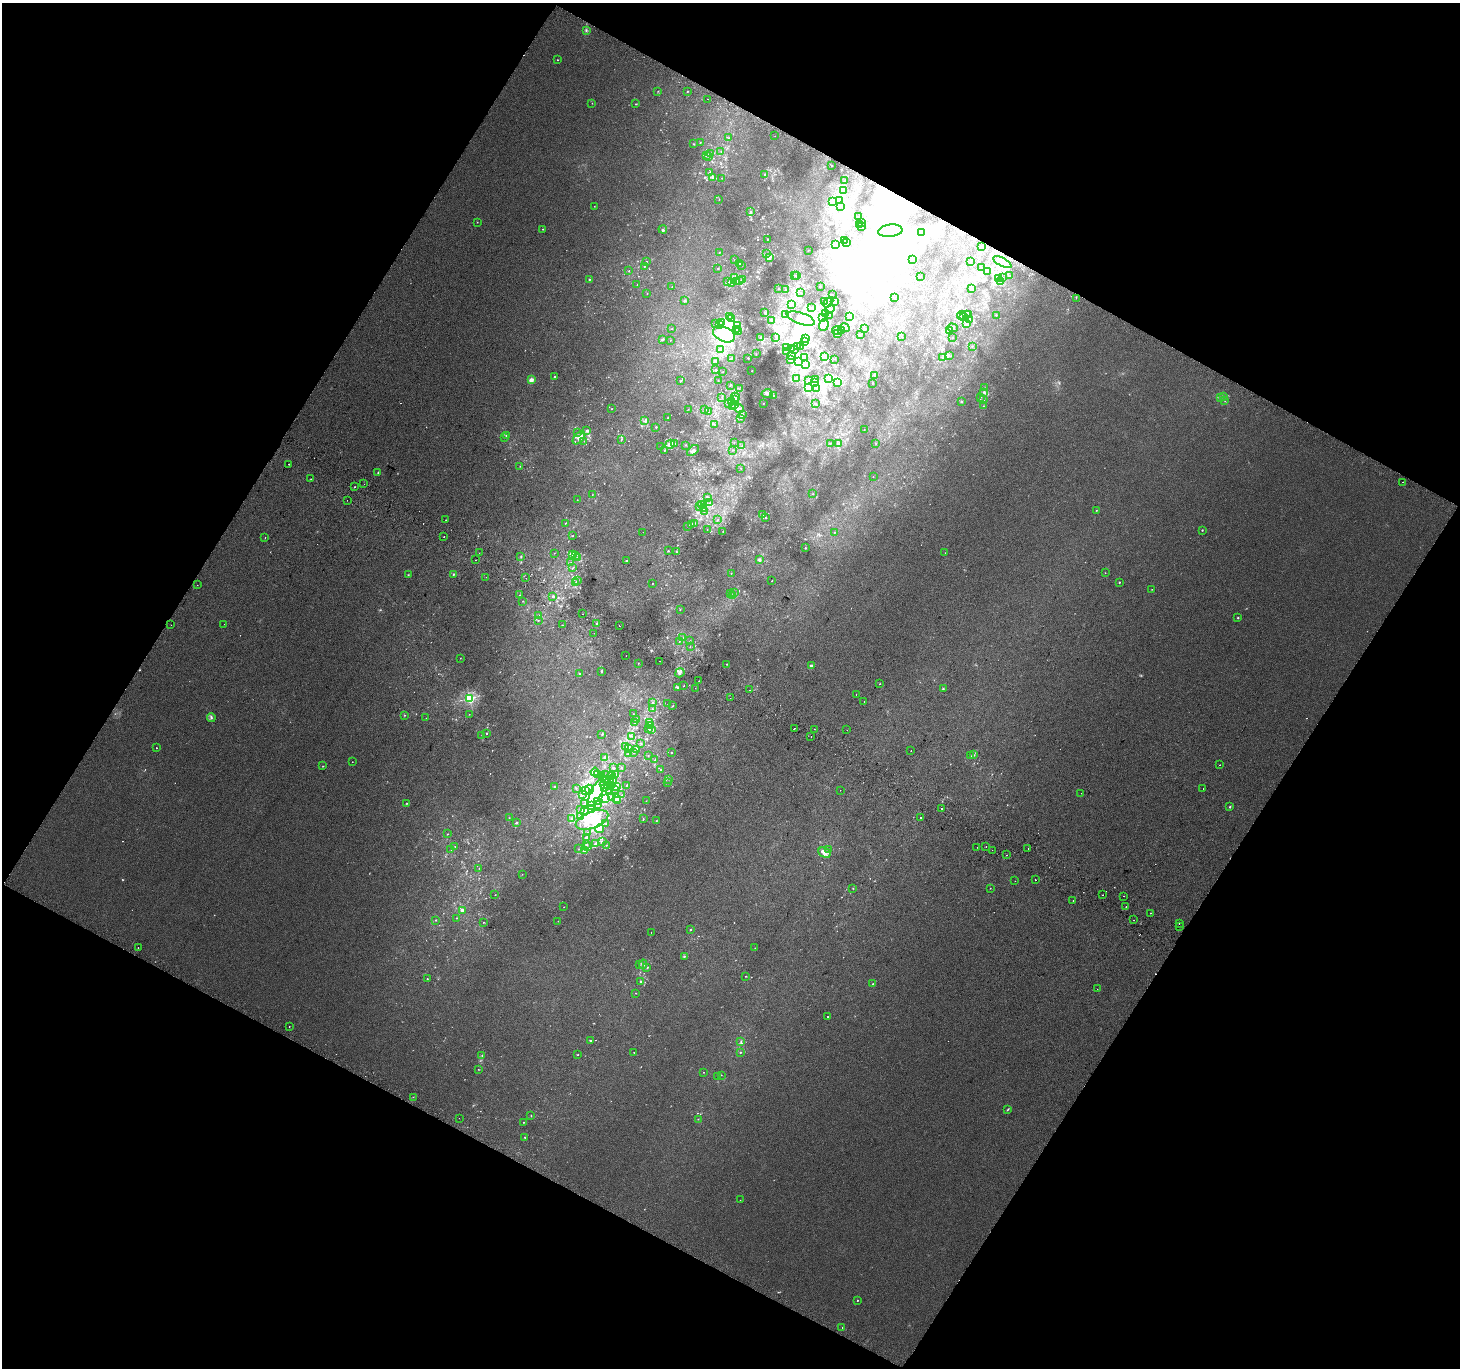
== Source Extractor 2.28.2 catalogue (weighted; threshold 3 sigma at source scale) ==
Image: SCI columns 32-5862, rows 301-5761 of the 5888 x 5996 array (HDU 1 of 3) = the unmasked area's bounding box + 8 px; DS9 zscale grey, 4 x 4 block average (1 PNG px = mean of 4 x 4 image px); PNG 1462 x 1370 px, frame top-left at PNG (2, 3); each listed source drawn as its Kron ellipse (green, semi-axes under 4 px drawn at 4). Shown black and unused: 47% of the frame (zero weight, under 2 of 3 exposures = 2% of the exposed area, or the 3 px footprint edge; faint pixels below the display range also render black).
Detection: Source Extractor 2.28.2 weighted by HDU 2 'WHT'. Background 0.00704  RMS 0.007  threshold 0.0315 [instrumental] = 3 sigma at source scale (4.5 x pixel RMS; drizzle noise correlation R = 1.50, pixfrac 1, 0.0396/0.0396 arcsec/px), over >= 5 px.
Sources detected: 1042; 23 too faint to see at this stretch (4 x 4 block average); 135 inside a brighter object's white glare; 17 cosmic-ray / hot-pixel residue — neither listed nor drawn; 37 coinciding with a brighter row at this scale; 68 inside a brighter listed object's ellipse — not listed separately; of the other 762, all 500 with FLUX_AUTO >= 1.26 (the completeness limit of this list) listed and drawn (262 fainter detections not listed), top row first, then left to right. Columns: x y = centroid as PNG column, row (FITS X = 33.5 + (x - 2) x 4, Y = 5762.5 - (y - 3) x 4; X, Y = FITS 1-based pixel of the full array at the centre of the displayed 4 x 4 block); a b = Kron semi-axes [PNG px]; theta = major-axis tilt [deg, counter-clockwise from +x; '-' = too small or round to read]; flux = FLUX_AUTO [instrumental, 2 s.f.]
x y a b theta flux
586 30 3 2 - 3.4
557 60 2 2 - 2.1
658 91 2 2 - 2.4
687 91 2 2 - 3.2
707 99 2 2 - 7.8
592 103 2 2 - 1.3
636 104 2 2 - 2.3
775 136 2 2 - 2.4
729 138 2 2 - 1.6
700 142 2 2 - 1.3
694 144 2 2 - 2.2
721 151 2 2 - 1.6
710 154 2 2 - 1.3
706 156 2 2 - 1.8
709 156 2 2 - 3.6
832 165 2 2 - 2.7
709 173 2 2 - 1.8
764 174 2 2 - 2.6
713 177 3 3 - 9.4
722 178 2 2 - 1.5
844 180 2 2 - 1.8
844 190 2 2 - 1.8
719 200 2 2 - 1.4
840 201 2 2 - 1.9
832 202 2 2 - 1.6
594 206 2 2 - 1.3
841 207 2 2 - 1.5
751 211 3 2 - 3.8
858 216 2 2 - 1.5
477 222 2 2 - 2.1
861 222 2 2 - 4.1
859 224 2 2 - 2
861 227 2 2 - 2.8
543 229 2 2 - 2.4
663 229 4 2 - 4.8
890 231 12 6 6 61
922 232 2 2 - 3.3
767 239 2 2 - 2.6
844 241 2 2 - 3.4
847 242 2 2 - 2.1
835 244 2 2 - 1.5
981 246 2 2 - 2.1
808 250 2 2 - 1.3
719 252 2 2 - 2.5
767 254 2 2 - 3.1
769 257 2 2 - 2.9
734 260 2 2 - 1.7
913 260 3 2 - 2.1
647 261 2 2 - 1.4
971 261 2 2 - 1.6
1002 262 10 4 -27 31
739 264 3 2 - 5.7
741 265 2 2 - 1.7
644 266 2 2 - 2.9
981 267 2 2 - 1.5
718 268 2 2 - 2.1
629 271 2 2 - 1.3
988 271 2 2 - 2.7
795 275 2 2 - 1.4
797 276 2 2 - 2.8
920 276 2 2 - 1.4
1010 276 2 2 - 3.3
735 277 2 2 - 3.4
1002 278 2 2 - 2.6
589 279 2 2 - 4.3
999 279 3 2 - 4.5
742 280 2 2 - 2.6
737 281 2 2 - 3.6
740 281 2 2 - 2.8
728 282 2 2 - 1.3
731 282 4 2 - 6.5
1001 282 3 2 - 2.4
637 285 2 2 - 1.8
820 286 2 2 - 3.1
672 287 2 2 - 1.7
778 289 2 2 - 1.7
971 289 2 2 - 1.5
786 290 2 2 - 2.2
647 293 2 2 - 1.4
801 293 2 2 - 1.3
832 295 2 2 - 1.5
894 298 2 2 - 2.4
1076 298 2 2 - 1.6
685 301 2 2 - 5.3
824 301 2 2 - 1.8
828 302 6 3 48 13
834 302 2 2 - 1.9
792 304 2 2 - 2.5
812 308 2 2 - 1.9
830 309 5 2 - 7.3
765 313 3 2 - 3.2
825 314 3 2 - 4.8
786 315 2 2 - 1.7
829 315 4 2 - 3.6
961 315 4 3 - 8.6
966 315 2 2 - 3
969 315 2 2 - 2.4
996 315 2 2 - 2.1
729 316 3 2 - 4.2
850 316 2 2 - 2.1
822 317 3 3 - 6.9
964 317 3 2 - 5.4
731 318 2 2 - 3.8
801 318 15 5 -18 47
970 319 2 2 - 1.5
772 320 2 2 - 7.7
722 323 2 2 - 2.3
966 323 4 2 - 7.5
716 324 2 2 - 2.7
719 324 2 2 - 3.1
824 325 6 5 - 22
738 326 2 2 - 4.6
845 328 5 2 - 6.9
952 328 5 3 - 7.7
672 329 2 2 - 1.3
865 329 2 2 - 2.9
736 330 3 2 - 4.6
837 330 5 2 - 6.8
949 330 2 2 - 5.7
738 331 3 2 - 3.1
842 331 3 2 - 4.8
724 334 11 7 -24 200
837 334 3 2 - 6
860 334 2 2 - 1.9
902 336 2 2 - 1.6
761 337 3 2 - 4.3
776 337 2 2 - 2.8
952 338 2 2 - 1.7
806 339 3 2 - 5.3
662 340 3 2 - 3.7
670 340 2 2 - 1.7
804 341 2 2 - 2.8
972 346 2 2 - 1.9
787 347 3 2 - 1.8
798 347 3 2 - 5.6
801 347 2 2 - 2.2
792 348 2 2 - 2.8
721 350 2 2 - 1.5
794 350 3 2 - 4.9
786 351 2 2 - 2.9
756 354 2 2 - 1.5
791 355 2 2 - 1.5
824 356 3 2 - 4.6
949 356 2 2 - 2.3
942 357 2 2 - 1.3
748 358 2 2 - 2.1
805 358 3 3 - 6.2
731 359 3 2 - 3
835 359 2 2 - 1.3
791 360 2 2 - 2.6
715 361 2 2 - 2.7
799 361 4 3 - 13
805 364 2 2 - 1.8
716 370 2 2 - 2.6
752 371 2 2 - 2
723 372 2 2 - 1.3
875 375 2 2 - 4.8
554 377 2 2 - 5.3
796 378 3 3 - 7.8
829 379 2 2 - 1.8
531 380 2 2 - 72
718 380 2 2 - 1.3
815 380 2 2 - 4.1
681 381 2 2 - 1.4
809 381 3 2 - 4.2
815 382 3 2 - 4.1
837 383 2 2 - 1.8
872 383 2 2 - 1.3
730 385 2 2 - 2.9
808 388 3 2 - 5.4
817 388 3 2 - 4.4
984 388 2 2 - 1.6
739 389 2 2 - 1.3
984 392 3 2 - 5.4
767 394 5 4 - 14
773 396 2 2 - 2
1224 396 2 2 - 4.2
722 397 2 2 - 1.4
735 397 4 2 - 7.1
981 397 2 2 - 1.9
1221 397 2 2 - 2.7
734 400 2 2 - 3
983 400 3 2 - 2.7
1225 400 2 2 - 1.8
731 401 3 3 - 7.7
962 402 2 2 - 2.9
728 403 2 2 - 1.8
763 403 2 2 - 1.6
815 404 2 2 - 2.2
734 405 3 2 - 5.1
983 406 2 2 - 1.7
733 407 2 2 - 2.3
611 409 2 2 - 1.8
688 409 2 2 - 1.3
739 409 5 2 - 9.9
704 410 4 2 - 4.1
708 412 2 2 - 1.5
742 415 4 2 - 4.5
667 418 2 2 - 1.5
741 418 2 2 - 3
645 421 3 2 - 5.6
714 424 2 2 - 2.3
656 427 2 2 - 2.4
864 430 2 2 - 1.4
587 431 3 3 - 7.2
577 433 2 2 - 1.9
506 435 4 2 - 5.4
505 437 2 2 - 1.4
579 438 8 5 49 27
621 439 2 2 - 2.2
584 441 2 2 - 1.3
734 442 2 2 - 1.7
830 443 2 2 - 1.7
839 443 2 2 - 1.5
670 444 5 2 - 17
674 444 3 2 - 4.9
876 444 2 2 - 1.4
686 445 2 2 - 1.5
742 446 2 2 - 2.3
661 447 2 2 - 1.4
664 450 2 2 - 3.8
733 450 2 2 - 1.3
693 451 7 3 40 11
289 464 2 2 - 6.3
520 466 2 2 - 1.6
741 468 2 2 - 1.6
378 473 2 2 - 3.8
873 477 2 2 - 1.6
311 479 2 2 - 1.5
1403 482 2 2 - 4
364 484 2 2 - 3
354 487 2 2 - 2.5
813 494 2 2 - 2
592 495 2 2 - 1.7
707 497 2 2 - 3.7
347 500 2 2 - 1.6
577 500 2 2 - 1.4
710 503 2 2 - 1.9
702 505 3 2 - 6.2
700 506 3 3 - 8
703 509 2 2 - 1.4
1096 510 2 2 - 1.8
704 511 2 2 - 2
763 514 2 2 - 1.6
766 518 2 2 - 2
446 520 2 2 - 1.4
717 520 2 2 - 2.1
565 523 2 2 - 2.5
694 523 2 2 - 3.9
691 524 2 2 - 3.8
688 526 2 2 - 1.3
707 529 2 2 - 1.8
1202 530 2 2 - 3
723 531 2 2 - 2.1
643 532 2 2 - 2.7
834 532 2 2 - 1.7
444 536 2 2 - 1.3
573 536 2 2 - 2.8
265 538 2 2 - 1.5
805 548 2 2 - 2.6
668 551 2 2 - 3.2
676 552 2 2 - 1.3
479 553 2 2 - 1.8
554 553 2 2 - 1.4
945 553 2 2 - 1.7
573 555 3 2 - 7.2
576 555 2 2 - 3.1
521 556 2 2 - 2.7
578 558 2 2 - 4.2
476 560 2 2 - 6.1
759 560 4 2 - 11
626 561 2 2 - 3.8
570 563 2 2 - 3.5
572 568 2 2 - 2
731 573 2 2 - 1.3
1105 573 2 2 - 1.6
453 574 2 2 - 3.4
408 575 2 2 - 2.6
486 577 2 2 - 2.9
526 578 2 2 - 1.9
578 580 2 2 - 2.3
772 581 2 2 - 1.4
576 582 2 2 - 2.6
1119 582 2 2 - 3.7
652 584 2 2 - 1.8
197 585 2 2 - 3.6
1152 589 2 2 - 1.5
735 593 2 2 - 2.6
730 594 2 2 - 1.3
520 595 2 2 - 2.7
733 595 2 2 - 3.6
553 596 2 2 - 8.4
523 601 2 2 - 1.3
680 609 2 2 - 1.8
582 614 2 2 - 11
539 615 3 2 - 3.8
1238 618 2 2 - 2.8
538 620 2 2 - 2.2
224 624 2 2 - 2.1
597 624 3 2 - 4.5
171 625 2 2 - 4.1
562 625 2 2 - 1.8
619 626 2 2 - 7.8
594 633 2 2 - 2.4
683 637 2 2 - 1.6
679 641 2 2 - 1.7
690 641 2 2 - 1.4
690 647 2 2 - 7.5
626 656 2 2 - 2
460 658 2 2 - 1.3
660 661 2 2 - 9.4
638 663 2 2 - 1.5
727 664 2 2 - 1.4
811 666 2 2 - 24
601 671 3 2 - 3.7
680 673 5 3 - 9.5
580 674 2 2 - 1.3
699 681 2 2 - 1.3
880 684 2 2 - 1.9
684 686 2 2 - 1.7
678 687 3 2 - 4.9
695 688 2 2 - 1.3
943 689 2 2 - 3.4
749 690 2 2 - 2.4
856 695 2 2 - 5
469 698 2 2 - 540
730 698 2 2 - 5.1
864 701 2 2 - 7.9
653 703 3 2 - 5.9
668 704 2 2 - 1.3
673 706 2 2 - 1.7
652 709 3 2 - 3.7
469 714 2 2 - 1.3
633 714 2 2 - 1.3
404 715 2 2 - 1.5
211 717 4 2 - 7.3
426 718 2 2 - 1.4
636 719 2 2 - 3.4
635 722 3 2 - 5.4
650 722 2 2 - 2.4
651 726 2 2 - 3.2
794 728 2 2 - 3.3
649 729 2 2 - 3.9
652 729 2 2 - 4.4
814 729 2 2 - 2.8
847 730 2 2 - 1.5
487 734 2 2 - 2.4
602 734 3 2 - 3.8
482 735 2 2 - 1.5
632 736 2 2 - 1.6
811 737 2 2 - 5.8
641 743 2 2 - 2.3
625 746 3 2 - 4.8
156 748 2 2 - 2
628 749 4 2 - 7
637 749 3 2 - 3.5
911 751 2 2 - 2
634 752 2 2 - 2.9
672 752 2 2 - 2.2
628 754 2 2 - 4.3
648 755 2 2 - 1.3
974 755 2 2 - 2.7
971 756 2 2 - 3
605 757 4 2 - 12
655 760 3 2 - 3.5
352 762 2 2 - 1.8
1220 765 2 2 - 2.7
323 766 2 2 - 2.7
613 768 2 2 - 5.6
621 768 2 2 - 2.1
660 770 2 2 - 3
595 772 4 2 - 5.7
597 774 2 2 - 1.8
602 775 3 2 - 4.8
605 775 2 2 - 1.7
616 775 2 2 - 2.7
611 776 4 4 - 17
668 779 2 2 - 1.7
606 780 3 2 - 11
613 780 5 3 - 14
609 781 2 2 - 3.5
667 783 2 2 - 1.8
605 784 5 3 - 16
610 785 3 2 - 3.9
627 785 2 2 - 2.7
554 786 2 2 - 5
617 786 3 2 - 4.4
576 788 2 2 - 1.6
605 788 3 3 - 8.3
615 789 2 2 - 4.4
1203 789 2 2 - 3.4
585 790 4 2 - 7.3
589 790 5 4 - 15
840 790 2 2 - 3.6
610 791 2 2 - 2.9
596 792 15 5 63 58
1081 793 2 2 - 1.4
582 795 2 2 - 2.7
621 795 2 2 - 1.3
611 798 3 2 - 4.8
616 798 2 2 - 2.2
606 799 3 2 - 6.9
618 801 2 2 - 3.2
646 801 2 2 - 1.4
598 802 2 2 - 1.7
406 803 2 2 - 2.2
585 803 2 2 - 1.8
598 804 2 2 - 1.3
592 806 2 2 - 1.8
1230 807 2 2 - 6
592 809 4 3 - 8.1
941 809 2 2 - 4.6
581 810 2 2 - 1.6
585 812 3 2 - 7.8
580 816 2 2 - 3.8
509 818 2 2 - 1.6
571 818 2 2 - 3.6
920 818 2 2 - 5
643 819 2 2 - 2.4
592 820 17 8 21 83
656 820 2 2 - 1.6
517 822 2 2 - 5
606 824 2 2 - 1.7
599 829 4 2 - 9.6
588 832 2 2 - 1.6
448 834 2 2 - 1.6
586 837 3 2 - 2.4
603 842 2 2 - 3.8
586 844 2 2 - 3.1
596 844 3 2 - 6.1
607 845 2 2 - 1.5
455 846 2 2 - 2.1
986 846 2 2 - 3
588 847 2 2 - 2.6
977 847 2 2 - 2.9
579 849 2 2 - 1.3
1028 849 2 2 - 1.8
451 850 2 2 - 1.3
828 850 2 2 - 2.1
992 850 2 2 - 5
584 851 3 2 - 4.4
824 853 6 4 -28 21
1006 855 2 2 - 15
479 868 2 2 - 1.4
522 874 2 2 - 1.3
1035 879 2 2 - 5.6
1015 881 2 2 - 1.8
853 888 2 2 - 1.6
990 888 2 2 - 1.3
495 895 2 2 - 1.5
1102 895 2 2 - 10
1123 896 2 2 - 6.1
1073 901 2 2 - 2.8
564 907 2 2 - 1.4
1126 907 2 2 - 1.5
462 910 2 2 - 28
1150 913 2 2 - 10
456 918 2 2 - 1.7
436 920 2 2 - 2.4
1134 920 2 2 - 4
558 921 2 2 - 1.5
483 922 2 2 - 1.6
1179 924 2 2 - 2.4
1180 926 2 2 - 2.5
691 929 2 2 - 2.8
651 932 2 2 - 3
138 947 2 2 - 2.1
755 948 2 2 - 1.9
684 956 2 2 - 4.8
643 964 5 4 - 12
639 965 2 2 - 1.5
647 967 3 2 - 3.8
746 976 2 2 - 1.9
427 979 2 2 - 2.7
640 982 2 2 - 6.4
873 984 2 2 - 3.3
1097 989 2 2 - 2.9
635 993 2 2 - 1.8
828 1017 2 2 - 5.7
289 1026 2 2 - 9.8
591 1041 2 2 - 3.4
741 1041 2 2 - 2.5
740 1052 2 2 - 2.4
634 1053 2 2 - 5.3
482 1055 2 2 - 1.8
577 1055 2 2 - 2.6
478 1069 2 2 - 1.5
703 1072 2 2 - 1.5
721 1075 2 2 - 1.8
718 1077 2 2 - 1.8
413 1097 2 2 - 1.3
1008 1109 3 2 - 3.3
531 1115 2 2 - 2.4
459 1118 2 2 - 11
698 1119 2 2 - 1.9
523 1122 2 2 - 2.2
525 1137 2 2 - 2.5
740 1200 2 2 - 2.4
857 1300 2 2 - 2.6
842 1327 2 2 - 1.4
Diffuse or blended objects may show on this block-average render without a row.